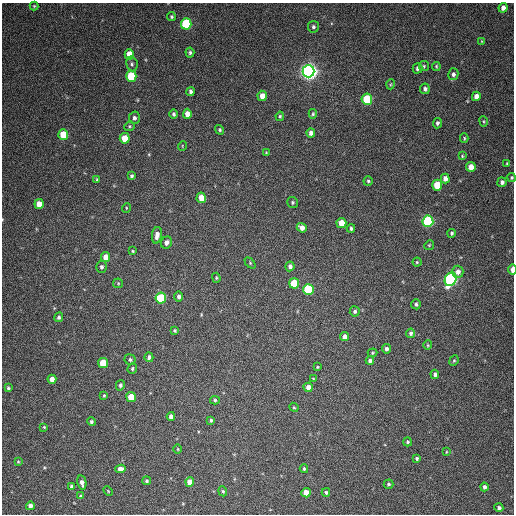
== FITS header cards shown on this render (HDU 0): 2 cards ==
NAXIS1  =                  512 / Axis length
NAXIS2  =                  512 / Axis length

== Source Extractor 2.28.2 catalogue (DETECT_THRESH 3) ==
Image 512 x 512 px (HDU 0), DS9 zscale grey, 1 PNG px = 1 image px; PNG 516 x 516 px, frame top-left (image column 1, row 512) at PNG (2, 3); each listed source drawn as its Kron ellipse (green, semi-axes under 4 px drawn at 4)
Background 81.3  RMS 9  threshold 26.9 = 3 sigma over >= 5 px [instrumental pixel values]
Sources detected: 123; all 123 listed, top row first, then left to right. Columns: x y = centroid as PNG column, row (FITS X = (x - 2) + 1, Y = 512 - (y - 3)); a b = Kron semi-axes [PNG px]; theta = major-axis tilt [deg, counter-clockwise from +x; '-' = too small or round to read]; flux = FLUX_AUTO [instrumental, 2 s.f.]
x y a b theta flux
34 6 4 4 - 610
503 8 5 4 - 3200
171 17 4 4 - 860
186 24 5 5 - 50000
313 27 6 5 - 1400
481 41 4 2 - 380
190 52 5 4 - 1200
129 54 5 4 - 9100
132 64 7 5 -80 1300
424 66 5 5 - 800
436 66 4 4 - 640
418 68 5 5 - 1700
309 71 6 6 - 380000
453 74 6 5 - 1700
131 76 5 5 - 32000
391 84 5 3 - 570
425 89 5 5 - 1600
191 92 4 4 - 1500
262 96 5 4 - 5200
476 96 4 4 - 4400
367 99 5 5 - 30000
173 114 5 4 - 1200
187 114 5 4 - 5300
313 114 5 4 - 730
280 116 4 3 - 810
134 118 6 5 - 1600
484 121 5 3 - 590
437 123 5 4 - 1400
129 126 5 4 - 820
220 130 5 4 - 870
311 133 4 4 - 2400
63 135 5 5 - 16000
125 138 5 5 - 10000
464 138 5 4 - 730
182 146 5 3 - 440
266 153 4 3 - 630
462 156 4 3 - 620
507 163 3 2 - 560
471 167 5 4 - 5900
132 176 4 4 - 1000
512 177 4 4 - 710
97 179 4 3 - 630
445 179 5 4 - 3500
368 181 4 4 - 910
502 182 5 4 - 1800
437 185 5 5 - 18000
201 198 5 4 - 8500
292 202 5 5 - 990
39 204 5 4 - 6400
126 208 5 3 - 510
428 221 5 5 - 80000
341 223 5 5 - 10000
302 228 5 4 - 3500
351 229 4 3 - 1100
452 233 4 4 - 1100
157 235 8 5 81 3500
166 243 6 5 - 2700
429 245 5 4 - 720
133 251 3 2 - 590
106 257 5 4 - 5800
417 262 4 4 - 720
250 263 6 4 -47 690
290 266 5 4 - 1800
101 267 6 5 - 1400
512 270 5 2 - 5900
458 272 6 5 - 3200
216 278 5 4 - 630
451 279 7 5 65 140000
118 283 5 5 - 710
294 283 5 5 - 18000
308 289 5 5 - 39000
179 296 5 4 - 1700
161 298 5 5 - 41000
416 304 5 4 - 1300
355 311 5 5 - 1200
59 317 5 4 - 1200
174 330 3 3 - 790
411 333 4 4 - 1200
345 337 4 4 - 2800
428 345 5 4 - 690
386 349 4 4 - 1500
372 353 5 4 - 700
149 357 5 4 - 1700
130 359 5 5 - 1200
370 361 4 4 - 1500
454 361 5 4 - 780
103 363 5 5 - 16000
317 367 3 3 - 590
132 369 5 4 - 900
435 374 5 4 - 1900
313 378 4 2 - 450
52 379 4 4 - 4400
120 385 5 4 - 1300
308 387 4 4 - 3100
8 388 3 3 - 890
104 395 4 3 - 710
131 397 5 5 - 11000
215 400 5 4 - 890
294 407 5 4 - 610
171 416 4 4 - 2300
211 420 3 3 - 890
91 422 4 4 - 1100
44 427 4 4 - 640
407 442 4 4 - 1000
178 449 5 3 - 510
446 452 4 2 - 490
417 458 4 3 - 970
18 462 4 3 - 680
120 469 5 4 - 3900
304 469 4 3 - 780
146 481 4 4 - 860
190 482 5 4 - 5400
82 483 7 4 -78 2800
389 484 5 4 - 1000
71 486 4 4 - 1100
484 487 4 4 - 1900
108 491 5 3 - 510
223 491 5 4 - 890
326 492 4 4 - 1000
306 493 5 4 - 7800
81 496 4 3 - 900
30 506 4 4 - 3100
499 508 4 4 - 1600
At the frame edge (FLAGS 8, measured only in part): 2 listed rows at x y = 512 177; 512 270